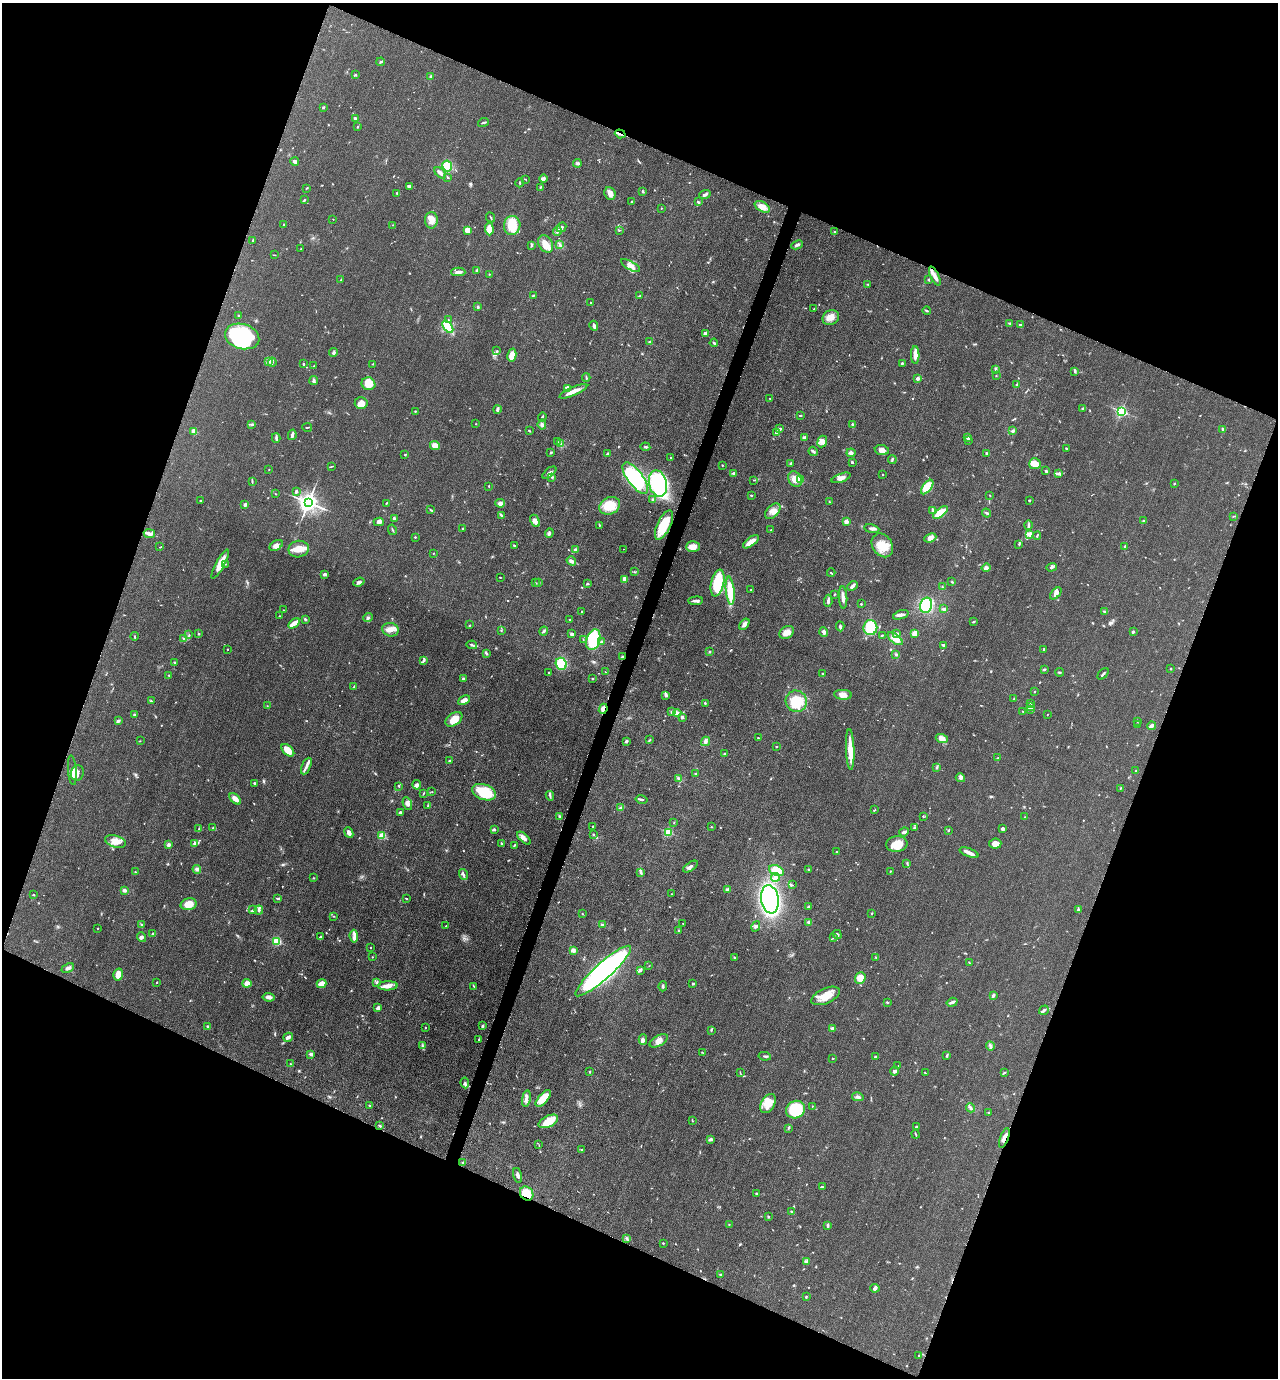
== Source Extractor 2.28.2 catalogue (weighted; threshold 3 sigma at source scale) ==
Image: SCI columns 278-5381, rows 11-5513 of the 5530 x 5520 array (HDU 1 of 3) = the unmasked area's bounding box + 8 px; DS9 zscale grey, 4 x 4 block average (1 PNG px = mean of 4 x 4 image px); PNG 1280 x 1380 px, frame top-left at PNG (2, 3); each listed source drawn as its Kron ellipse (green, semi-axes under 4 px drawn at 4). Shown black and unused: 42% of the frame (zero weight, under 3 of 5 exposures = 1% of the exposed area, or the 3 px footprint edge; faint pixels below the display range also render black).
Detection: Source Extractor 2.28.2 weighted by HDU 2 'WHT'. Background 0.0497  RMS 0.0056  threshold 0.025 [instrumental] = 3 sigma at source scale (4.5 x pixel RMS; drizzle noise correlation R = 1.50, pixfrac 1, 0.05/0.05 arcsec/px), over >= 5 px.
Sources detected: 749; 2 too faint to see at this stretch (4 x 4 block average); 2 inside a brighter object's white glare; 3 cosmic-ray / hot-pixel residue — neither listed nor drawn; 10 coinciding with a brighter row at this scale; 49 inside a brighter listed object's ellipse — not listed separately; of the other 683, all 500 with FLUX_AUTO >= 1.47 (the completeness limit of this list) listed and drawn (183 fainter detections not listed), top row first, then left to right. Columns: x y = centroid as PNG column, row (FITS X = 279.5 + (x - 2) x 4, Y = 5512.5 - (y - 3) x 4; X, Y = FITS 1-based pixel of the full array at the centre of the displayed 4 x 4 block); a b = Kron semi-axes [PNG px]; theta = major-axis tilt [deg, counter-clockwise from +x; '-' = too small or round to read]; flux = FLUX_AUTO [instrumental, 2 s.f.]
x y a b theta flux
381 62 4 2 - 3.6
356 75 3 2 - 3.7
431 76 3 3 - 5.3
323 108 2 2 - 5.2
355 118 3 2 - 7.3
483 122 5 2 - 4.4
357 127 3 2 - 2.3
620 134 5 2 - 7
295 161 4 3 - 9.5
577 163 4 2 - 4.4
447 166 5 5 - 68
440 173 7 2 -43 18
448 178 3 2 - 2.6
525 179 3 2 - 1.9
544 179 4 3 - 7.2
520 183 4 2 - 2.9
409 186 3 2 - 8.2
540 187 2 2 - 2.2
306 188 3 2 - 2.2
643 191 3 2 - 3.2
397 193 2 2 - 2.9
610 193 6 5 - 20
705 194 6 3 21 7.5
304 199 3 2 - 2.3
632 202 4 2 - 3.8
698 202 3 2 - 3.9
762 207 8 4 -30 30
661 208 2 2 - 2
491 217 5 2 - 3.2
333 219 2 2 - 1.6
431 220 8 6 90 26
284 224 3 2 - 3.1
393 225 2 2 - 2.2
512 225 9 8 - 76
561 227 5 3 - 9.5
489 229 6 4 -87 40
467 230 3 3 - 35
619 230 2 2 - 1.8
557 231 5 3 - 9.5
834 232 2 2 - 2.2
253 240 3 2 - 4.1
546 244 9 7 -58 37
532 245 3 2 - 3.3
560 245 4 2 - 6.3
797 245 6 2 25 8.6
301 249 2 2 - 1.9
274 255 3 2 - 1.6
631 266 11 4 -30 19
477 271 3 2 - 5.3
458 272 7 3 -2 13
489 274 2 2 - 1.9
935 276 10 3 -65 23
341 280 2 2 - 1.6
928 280 3 2 - 2.2
867 284 2 2 - 1.5
533 295 3 2 - 2.6
639 296 3 2 - 1.8
591 303 2 2 - 7.3
478 307 3 3 - 3.8
814 309 2 2 - 2.1
927 311 4 2 - 3.3
239 316 3 2 - 2.6
831 317 8 7 - 27
448 320 3 2 - 3.1
1010 323 3 2 - 3.6
1020 325 3 2 - 4.7
594 326 5 3 - 11
448 327 7 3 -53 110
705 333 2 2 - 24
242 336 17 12 -16 220
649 342 2 2 - 4.3
714 343 4 2 - 3.8
497 351 2 2 - 2.5
333 353 4 3 - 6
512 355 7 4 77 33
915 355 9 3 -88 25
269 361 3 3 - 5
272 362 4 2 - 6
902 363 3 2 - 3
303 364 2 2 - 3.4
373 364 2 2 - 1.7
314 366 2 2 - 1.6
996 369 3 2 - 7
1075 371 3 2 - 3.5
996 376 2 2 - 2.4
586 378 4 2 - 3.7
918 378 2 2 - 23
314 380 5 3 - 6.6
368 384 7 6 - 44
1017 385 2 2 - 11
568 389 4 3 - 24
573 391 15 3 24 29
770 399 3 2 - 1.5
361 403 6 6 - 25
497 409 4 3 - 5.9
1082 409 3 2 - 1.9
415 411 2 2 - 2.4
1121 411 2 2 - 380
800 415 3 2 - 2.5
542 417 5 2 - 4.4
252 424 4 3 - 4.2
476 424 2 2 - 1.7
852 424 3 2 - 3.7
542 425 5 4 - 9.1
307 427 5 2 - 2.8
780 429 4 2 - 9.8
1223 429 3 2 - 6.8
194 431 4 3 - 31
529 431 4 2 - 3.2
1013 431 4 2 - 4.9
776 433 2 2 - 3.4
292 435 5 3 - 10
968 437 3 2 - 19
276 438 5 3 - 5.6
804 438 4 3 - 8.4
968 440 2 2 - 6.2
822 441 6 4 67 17
558 442 2 2 - 2.1
561 443 2 2 - 2.7
435 445 5 4 - 21
645 447 5 2 - 4.9
1066 448 3 2 - 2.4
882 450 7 5 -10 17
813 451 5 2 - 7.3
551 452 3 2 - 3.7
851 453 4 3 - 12
987 453 3 2 - 2.8
607 454 3 2 - 9.6
405 455 2 2 - 3.3
671 458 2 2 - 8
892 459 4 2 - 4.4
852 462 2 2 - 5.2
791 463 4 2 - 5
1035 464 5 5 - 33
722 465 3 2 - 1.7
332 466 4 2 - 2.4
269 469 2 2 - 1.8
1046 471 3 2 - 9.5
549 473 8 3 39 10
734 473 3 3 - 6.5
1058 474 4 3 - 5.1
882 475 2 2 - 1.5
552 477 3 2 - 3.3
635 478 18 7 -54 360
841 478 10 4 20 19
795 479 8 6 -59 28
754 480 4 2 - 2.6
800 480 2 2 - 88
252 482 3 2 - 3.1
658 483 13 9 -76 360
1174 483 2 2 - 2.6
489 486 2 2 - 2.7
927 487 8 4 53 67
296 491 3 2 - 7.3
275 494 2 2 - 1.8
751 495 2 2 - 3.1
990 495 2 2 - 2.1
653 500 3 2 - 5.3
1029 500 2 2 - 3.1
201 501 3 2 - 2.6
308 502 4 3 - 1900
829 502 3 2 - 2.3
386 503 2 2 - 3.1
500 503 5 3 - 12
245 504 3 2 - 8.5
610 506 11 8 26 85
431 510 4 2 - 2.9
932 510 4 2 - 6.4
773 511 9 5 45 23
940 512 9 3 37 62
987 513 5 2 - 4.8
501 515 4 2 - 3.7
1234 516 3 2 - 2.1
394 518 3 3 - 7.1
535 521 6 3 -64 16
1143 521 2 2 - 1.9
379 522 5 4 - 9.5
846 522 2 2 - 46
599 525 3 2 - 2.7
664 525 16 6 64 100
1028 525 5 2 - 5.6
463 528 2 2 - 4.7
872 529 7 2 -9 11
392 530 5 2 - 3.4
771 530 2 2 - 1.8
549 533 5 3 - 6.6
149 534 6 4 -9 11
1030 534 2 2 - 48
1037 536 4 2 - 3.3
415 537 2 2 - 2.7
930 538 6 4 22 18
751 542 9 3 37 38
1019 544 3 2 - 3.6
276 545 7 4 32 16
882 545 13 10 -55 53
514 546 2 2 - 4.6
160 547 4 2 - 1.8
693 547 7 5 2 26
1125 547 4 2 - 5.2
299 549 10 8 10 33
624 549 2 2 - 1.8
575 550 2 2 - 25
433 554 2 2 - 1.9
571 561 5 3 - 16
220 564 16 3 61 63
225 564 3 2 - 2.2
1052 567 5 3 - 7.4
986 568 4 3 - 7.4
635 572 3 2 - 3.1
831 573 4 2 - 3.8
324 574 3 2 - 7.6
500 577 2 2 - 2
624 579 4 2 - 27
359 582 6 3 21 8.9
952 582 3 2 - 2.3
535 583 3 2 - 3.3
539 583 4 2 - 2.3
717 583 13 6 78 140
588 584 2 2 - 3.8
853 586 6 2 44 15
942 587 2 2 - 2.1
751 590 2 2 - 1.7
730 591 14 4 -85 95
1056 593 7 4 48 14
834 594 2 2 - 1.5
843 597 11 3 -88 16
696 601 7 3 5 11
828 601 6 2 85 9.1
861 604 2 2 - 3.3
926 605 8 6 76 120
944 609 4 2 - 7.5
284 610 2 2 - 1.8
582 611 2 2 - 2.2
1104 611 3 3 - 3.3
901 615 8 3 19 10
279 616 2 2 - 1.6
368 618 5 2 - 5.3
305 619 3 2 - 4.8
570 620 3 2 - 3.8
973 622 3 2 - 2.7
294 623 6 3 34 22
744 624 6 3 55 12
470 625 2 2 - 1.6
840 626 5 2 - 8.1
870 628 7 7 - 160
390 630 8 6 -15 25
501 631 2 2 - 1.6
544 631 4 3 - 5
787 632 8 6 34 29
824 632 5 3 - 7.9
1133 632 3 2 - 5.6
198 633 3 2 - 2.5
914 633 4 3 - 23
572 634 4 3 - 6.4
897 634 3 2 - 7.1
189 635 3 2 - 2.2
882 635 3 2 - 2.7
134 636 4 2 - 3
184 638 3 2 - 3.1
895 639 9 4 -38 33
583 640 2 2 - 1.6
593 640 10 7 72 150
602 641 2 2 - 5.4
472 645 5 2 - 4.9
944 645 3 2 - 7.2
228 649 2 2 - 1.5
1044 649 3 2 - 4.2
710 652 2 2 - 5.1
486 653 3 2 - 5
896 654 3 2 - 5.1
622 657 3 2 - 5.7
423 660 3 2 - 3.5
175 662 3 2 - 3.5
561 664 6 5 - 79
1044 669 3 2 - 4.4
1171 669 2 2 - 3.3
606 672 2 2 - 1.6
1059 672 4 2 - 3.4
549 673 2 2 - 3.3
823 674 2 2 - 8.6
1103 674 7 2 49 6.4
169 675 2 2 - 2.6
463 678 3 3 - 4.1
592 679 2 2 - 7.7
354 686 4 2 - 3.2
1035 691 2 2 - 2.3
666 695 3 3 - 5.5
843 695 9 5 -5 20
1014 699 3 2 - 2.7
464 700 6 3 27 17
151 701 2 2 - 1.8
796 701 11 10 - 100
705 703 3 2 - 2.7
1030 703 2 2 - 2.8
267 706 3 2 - 1.7
1031 707 4 2 - 5.1
603 709 5 2 - 22
1030 710 2 2 - 1.5
672 712 3 3 - 6.2
1023 712 3 2 - 2.5
677 713 4 3 - 19
134 714 2 2 - 3.2
1047 714 2 2 - 1.9
682 717 2 2 - 15
454 719 9 6 35 42
118 721 3 2 - 8.4
1137 721 3 2 - 2.8
1137 725 2 2 - 1.9
1152 726 4 3 - 9.8
758 738 3 2 - 1.9
942 738 6 3 -18 24
649 740 3 2 - 2.5
140 741 2 2 - 1.7
626 741 3 2 - 5
705 741 5 3 - 8.3
776 747 2 2 - 2.4
850 749 20 4 -88 58
288 750 8 4 -42 38
725 754 2 2 - 6.5
997 758 3 2 - 2.3
449 761 3 2 - 2.9
306 766 9 3 65 14
937 767 4 2 - 4.1
72 770 15 3 -85 17
1136 771 2 2 - 3.1
77 773 8 6 77 16
696 774 2 2 - 13
678 778 4 2 - 5.6
960 778 4 2 - 6.2
254 783 2 2 - 5.1
417 785 4 3 - 7.5
399 786 3 2 - 2.3
1120 788 2 2 - 1.9
432 792 2 2 - 1.6
484 792 12 7 -18 130
423 793 3 2 - 1.9
550 796 5 2 - 5.4
235 799 7 4 -42 21
641 799 6 2 -12 7
407 803 6 4 -67 15
428 806 3 2 - 2.8
621 808 3 2 - 5.3
875 810 3 2 - 2.3
400 813 3 3 - 6.9
559 816 3 2 - 3.4
923 816 3 2 - 1.5
1025 817 2 2 - 2
674 823 2 2 - 1.6
593 826 3 2 - 2.9
213 827 3 2 - 2.4
711 827 2 2 - 1.9
915 828 2 2 - 1.7
199 829 2 2 - 2.8
494 829 2 2 - 13
1003 829 2 2 - 13
949 830 2 2 - 2.4
349 832 6 3 -66 14
669 832 2 2 - 190
904 832 5 2 - 10
593 834 3 2 - 2.9
382 836 2 2 - 100
524 838 8 4 -44 13
115 841 11 6 -18 32
195 843 4 2 - 4.4
501 843 3 2 - 3.5
897 844 10 8 7 49
995 844 6 5 - 20
169 845 4 3 - 6.5
514 845 3 2 - 3.5
837 852 2 2 - 2.2
969 853 10 4 -21 16
907 863 4 2 - 2.8
690 867 8 3 34 10
197 869 4 4 - 9.3
809 869 3 2 - 3.3
776 870 8 5 -24 75
890 871 2 2 - 1.8
135 872 2 2 - 2
641 872 4 2 - 4.6
463 874 5 2 - 7.2
775 877 5 3 - 8.8
313 878 2 2 - 1.9
792 885 2 2 - 1.5
124 890 3 2 - 10
727 890 4 3 - 8.6
671 894 2 2 - 1.5
33 895 3 2 - 2.5
278 898 4 2 - 4.5
406 899 3 2 - 2.7
770 899 14 8 -81 610
189 904 8 5 14 46
809 906 3 2 - 4.3
253 910 3 2 - 4.5
259 910 4 2 - 7.4
1078 910 3 2 - 5.4
872 913 2 2 - 2.6
583 914 2 2 - 2
334 916 2 2 - 2
809 922 2 2 - 30
683 923 2 2 - 1.5
141 925 3 2 - 3.7
602 925 4 2 - 7.7
446 926 2 2 - 1.9
756 926 5 3 - 5.9
97 928 2 2 - 2.3
679 931 3 2 - 3.1
153 934 2 2 - 14
837 934 5 2 - 5.2
354 936 6 2 -85 11
142 937 5 3 - 6.5
320 937 4 2 - 4.3
833 938 2 2 - 2.1
277 941 2 2 - 160
371 948 2 2 - 1.7
573 950 4 3 - 11
372 957 2 2 - 1.9
734 957 2 2 - 3
876 957 3 2 - 2.1
969 962 3 2 - 1.9
649 966 2 2 - 1.5
68 968 6 3 25 12
640 970 4 3 - 8.5
603 971 36 8 42 1100
118 975 6 4 73 33
860 978 6 5 - 39
156 982 2 2 - 2.1
377 982 3 3 - 4.6
247 983 4 4 - 21
322 984 5 3 - 33
693 984 2 2 - 9.9
388 986 10 4 2 24
473 986 4 2 - 2.5
663 986 5 2 - 5.9
993 995 4 3 - 7.2
826 996 15 7 24 51
269 997 6 4 -5 13
887 1002 2 2 - 2.8
952 1002 5 2 - 10
378 1008 3 3 - 14
1044 1010 5 3 - 5.8
208 1026 2 2 - 4.6
482 1026 4 3 - 4.7
425 1028 2 2 - 2.3
832 1028 3 2 - 11
711 1030 2 2 - 1.9
288 1037 5 2 - 14
479 1039 3 2 - 3.9
643 1040 5 4 - 9.1
659 1041 10 5 31 20
422 1046 3 2 - 4.1
990 1046 4 2 - 6.1
702 1052 3 2 - 1.6
311 1054 3 3 - 10
765 1056 6 2 -11 5.2
947 1056 4 2 - 3.7
875 1057 3 2 - 3.5
833 1058 2 2 - 2.3
290 1064 2 2 - 1.7
898 1066 2 2 - 2
895 1071 4 3 - 11
590 1072 2 2 - 2.6
740 1073 4 2 - 1.9
925 1073 2 2 - 1.8
1004 1073 3 2 - 2.3
465 1083 5 3 - 7
858 1097 6 3 -13 10
526 1098 8 3 80 12
543 1098 10 5 49 57
768 1104 10 6 58 34
370 1105 2 2 - 2.1
812 1106 2 2 - 1.5
970 1108 4 3 - 7.4
796 1110 10 8 27 110
989 1113 2 2 - 2.5
692 1120 3 2 - 2.1
548 1121 10 5 26 55
380 1126 4 2 - 4.3
916 1127 3 2 - 4.4
788 1128 3 2 - 3
916 1134 4 2 - 3.1
1004 1138 10 3 70 19
710 1140 4 3 - 5
539 1145 2 2 - 1.5
581 1150 3 2 - 2.3
463 1162 3 3 - 3.4
518 1175 8 3 -76 10
822 1187 2 2 - 1.7
527 1193 7 6 - 59
756 1193 2 2 - 3.4
791 1212 3 2 - 2.7
768 1216 2 2 - 2.9
729 1224 2 2 - 2
828 1225 4 2 - 6.7
627 1239 3 2 - 3.5
663 1243 2 2 - 2.4
806 1262 4 3 - 6.1
720 1275 2 2 - 3
875 1288 4 4 - 8.1
806 1297 4 2 - 4.3
919 1356 2 2 - 1.8
Overlapping masked pixels (flux is a lower limit): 6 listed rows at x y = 620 134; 664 525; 622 657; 603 709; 1004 1138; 527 1193
Diffuse or blended objects may show on this block-average render without a row.